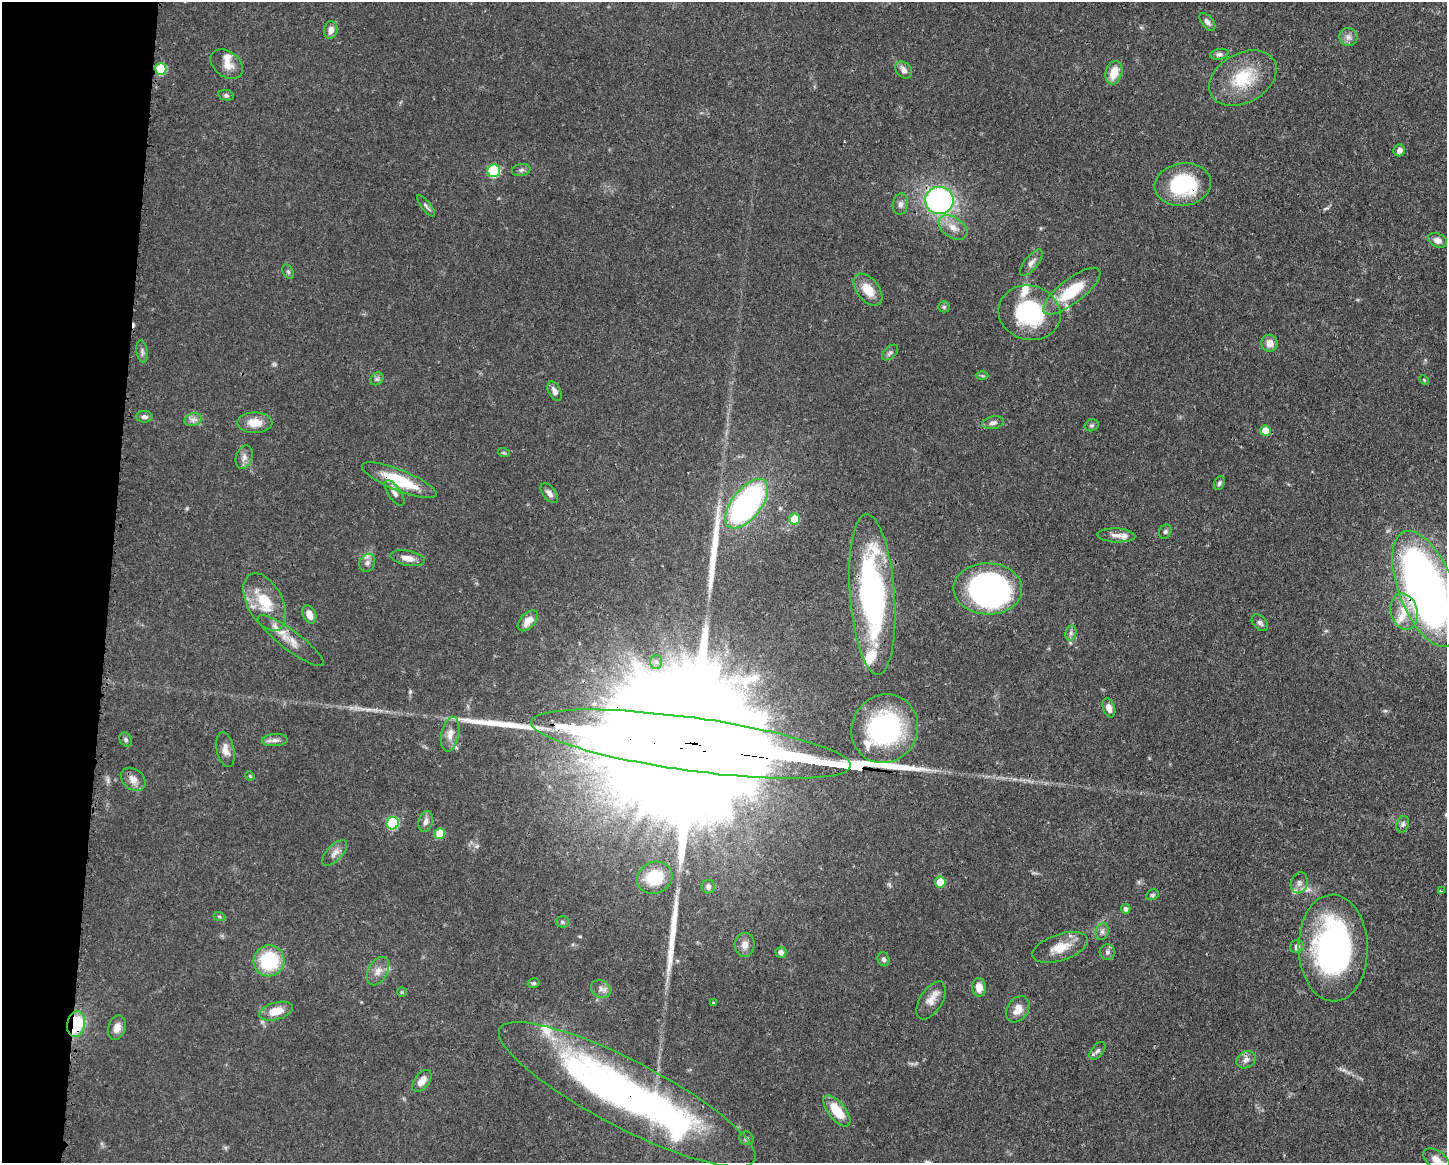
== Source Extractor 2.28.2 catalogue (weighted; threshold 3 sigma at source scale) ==
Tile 7 of 3 x 4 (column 1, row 3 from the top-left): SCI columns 117-1561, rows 1164-2324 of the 4681 x 4647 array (HDU 1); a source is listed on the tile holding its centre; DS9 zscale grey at full resolution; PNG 1449 x 1165 px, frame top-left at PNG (2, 2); each listed source drawn as its Kron ellipse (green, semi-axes under 4 px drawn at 4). Shown black and unused: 8% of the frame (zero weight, under 3 of 4 exposures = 1% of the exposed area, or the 3 px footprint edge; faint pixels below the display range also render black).
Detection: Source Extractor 2.28.2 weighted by HDU 2 'WHT'; one run over the whole footprint, this tile lists its part. Background 0.0544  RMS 0.0033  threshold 0.0148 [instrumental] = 3 sigma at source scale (4.5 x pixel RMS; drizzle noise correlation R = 1.50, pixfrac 1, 0.05/0.05 arcsec/px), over >= 5 px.
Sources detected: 131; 1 too faint to see at this stretch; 5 inside a brighter object's white glare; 1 cosmic-ray / hot-pixel residue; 3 long thin detections or spike segments (spike, bleed or trail) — neither listed nor drawn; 10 inside a brighter listed object's ellipse — not listed separately; the other 111 listed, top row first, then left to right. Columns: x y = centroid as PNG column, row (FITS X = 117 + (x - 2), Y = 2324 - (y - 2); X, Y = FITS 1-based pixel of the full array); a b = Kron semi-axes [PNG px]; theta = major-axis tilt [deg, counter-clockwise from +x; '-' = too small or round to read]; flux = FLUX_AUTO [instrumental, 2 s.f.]
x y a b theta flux
1207 22 10 5 -51 1.3
331 30 9 7 82 2.1
1348 37 9 9 - 1.7
1219 54 9 5 11 1
227 64 18 12 -37 3.9
161 69 6 5 - 13
904 70 10 7 -45 1.7
1114 73 12 8 73 6.2
1243 78 36 24 29 15
226 95 8 5 -11 0.69
1399 150 6 5 - 1.4
521 170 9 6 11 0.98
494 171 6 6 - 22
1183 185 28 21 8 25
939 201 14 13 - 73
900 204 10 7 80 1.4
426 206 13 4 -51 0.91
953 227 16 10 -35 3.4
1437 240 10 6 -23 1.9
1031 263 16 6 52 1.7
288 272 8 5 -63 0.67
868 290 18 11 -52 5.7
1072 291 35 12 37 14
944 307 6 5 - 0.58
1029 313 31 27 -16 32
1270 343 8 8 - 2.6
142 352 11 5 -82 1
890 353 10 5 43 0.93
982 376 6 4 -1 0.5
377 379 7 5 43 0.75
1424 380 5 3 - 0.38
555 391 10 6 -64 1.6
144 417 8 6 -3 1.2
193 420 9 6 18 1.4
255 423 17 10 -1 4.5
993 423 11 6 11 1.3
1092 425 7 5 21 0.65
1265 431 5 5 - 6.2
504 453 6 4 -18 0.44
244 457 12 8 72 1.8
399 480 40 10 -22 15
1219 483 7 5 68 0.79
394 493 15 6 -55 1.7
549 493 11 6 -52 1.5
747 504 29 14 52 85
795 519 5 5 - 8.6
1165 532 7 6 - 0.73
1116 535 19 7 -2 2.2
408 558 17 7 -11 2.9
367 563 9 7 65 1.4
988 589 34 25 -1 110
1426 589 61 27 -69 250
872 594 80 22 -86 83
265 602 31 18 -62 12
1404 612 18 13 -74 6.8
309 614 9 6 -65 3
528 621 12 7 47 3.2
1260 623 10 6 -47 1
1071 633 8 5 82 0.93
291 640 40 10 -37 5.3
656 662 7 6 - 1
1109 708 10 6 -70 2.1
885 729 35 32 55 49
450 734 18 9 78 3.3
126 740 7 6 - 0.74
275 740 13 6 3 1.5
691 744 161 26 -8 61000
225 750 17 8 -79 2.6
250 776 5 4 - 0.37
133 779 13 10 -38 2.6
426 821 11 7 76 1.6
393 823 6 6 - 26
1403 824 8 6 69 0.93
440 833 5 5 - 7.7
335 853 16 7 46 2.1
655 878 18 15 22 11
940 882 5 5 - 5.8
1299 883 11 8 73 1.6
708 887 7 6 - 1
1441 891 3 3 - 0.38
1152 895 6 5 - 0.69
1126 909 5 4 - 1.1
219 916 6 4 -19 0.47
562 922 6 5 - 0.7
1102 932 8 6 75 1.1
745 945 12 10 85 2.3
1297 946 7 6 - 1.4
1060 947 29 13 18 6.6
1333 948 53 34 -89 94
781 952 5 5 - 1.2
1107 952 8 7 - 1.2
884 959 7 6 - 0.81
269 961 15 15 - 21
378 971 15 9 62 2.6
534 983 6 4 15 0.54
979 987 9 7 -85 3.2
601 989 10 8 -32 1.7
402 992 5 4 - 0.38
931 1000 21 11 58 3.5
713 1003 3 3 - 0.86
1018 1009 14 10 56 3.7
276 1011 17 8 16 5.9
76 1024 13 9 79 18
117 1028 12 8 72 2.8
1098 1051 10 6 52 1.1
1246 1060 10 8 32 1.7
422 1081 13 7 53 3
627 1094 143 33 -27 160
837 1111 19 8 -51 9
746 1138 7 6 - 0.83
1436 1160 15 8 -36 2.8
Overlapping masked pixels (flux is a lower limit): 9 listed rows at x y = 161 69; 1183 185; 939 201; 399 480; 1426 589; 691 744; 1333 948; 76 1024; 627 1094
Isophote crosses this tile's border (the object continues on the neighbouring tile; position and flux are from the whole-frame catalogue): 2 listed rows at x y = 1426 589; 1436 1160